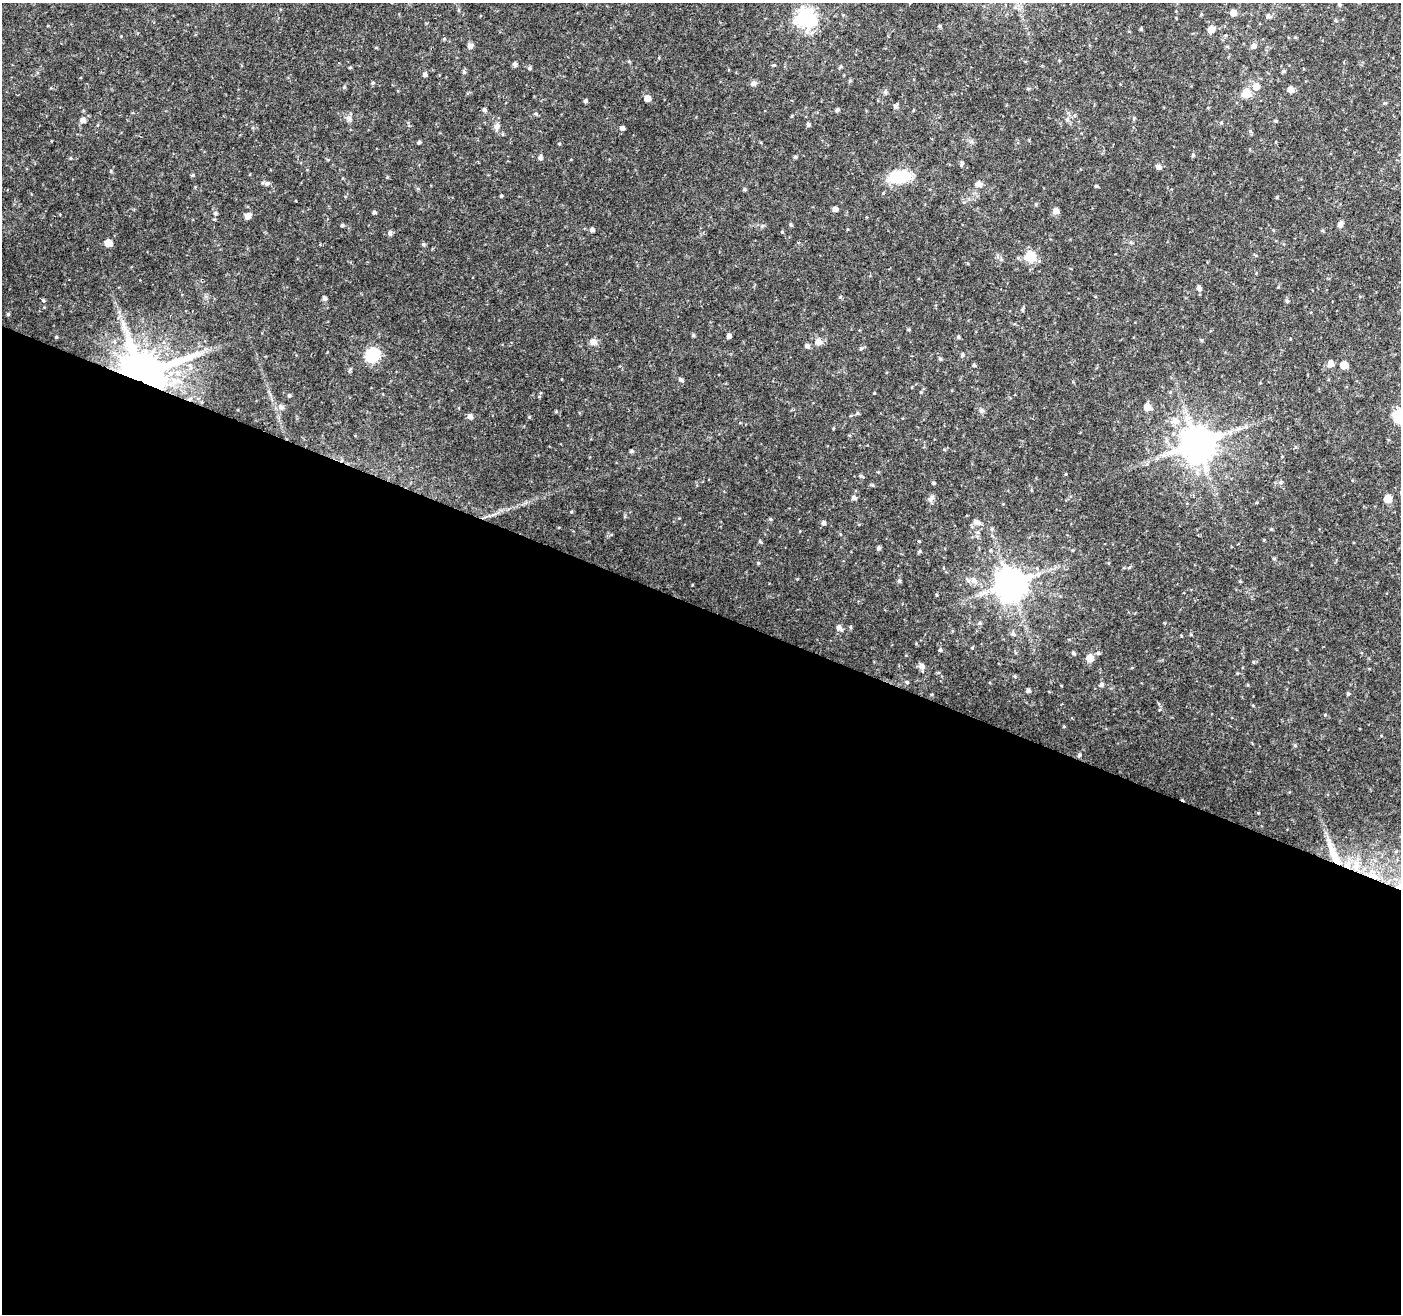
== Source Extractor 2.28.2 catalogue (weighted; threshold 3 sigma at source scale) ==
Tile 14 of 4 x 4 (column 2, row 4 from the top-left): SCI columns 1401-2799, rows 208-1519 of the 5604 x 5729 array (HDU 1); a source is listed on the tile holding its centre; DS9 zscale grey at full resolution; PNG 1403 x 1316 px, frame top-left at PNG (2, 3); no overlay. Shown black and unused: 54% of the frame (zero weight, under 2 of 3 exposures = <1% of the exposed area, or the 3 px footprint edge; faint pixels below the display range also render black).
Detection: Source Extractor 2.28.2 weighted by HDU 2 'WHT'; one run over the whole footprint, this tile lists its part. Background 0.04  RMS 0.0064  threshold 0.0289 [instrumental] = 3 sigma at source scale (4.5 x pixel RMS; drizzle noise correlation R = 1.50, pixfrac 1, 0.0396/0.0396 arcsec/px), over >= 5 px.
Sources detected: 146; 1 cosmic-ray / hot-pixel residue — not listed; the other 145 listed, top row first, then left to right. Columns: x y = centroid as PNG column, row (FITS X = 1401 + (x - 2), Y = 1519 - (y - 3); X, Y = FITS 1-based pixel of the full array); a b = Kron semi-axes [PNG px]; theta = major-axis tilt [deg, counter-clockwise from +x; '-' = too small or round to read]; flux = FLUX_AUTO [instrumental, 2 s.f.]
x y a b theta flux
1339 4 5 4 - 0.81
458 10 6 4 90 0.71
1233 13 5 5 - 4.5
1268 16 6 5 - 1.7
805 18 7 7 - 260
1335 20 5 3 - 0.65
939 26 5 3 - 0.74
1211 30 6 5 - 6.1
444 39 5 3 - 0.6
470 46 7 6 - 2.2
1253 46 7 6 - 2.3
515 64 5 4 - 1.6
774 65 4 3 - 0.58
350 67 4 3 - 0.66
841 67 6 3 0 0.76
529 68 5 4 - 1.1
1283 71 5 4 - 0.96
464 72 5 4 - 1.2
425 74 5 4 - 1.6
850 81 5 4 - 0.65
373 83 5 4 - 0.72
753 83 8 7 - 1.6
1256 86 7 6 - 5.3
344 87 6 4 45 0.79
1028 89 5 3 - 0.63
1291 89 5 5 - 5.1
885 92 5 5 - 1.1
1246 93 6 5 - 19
647 98 5 5 - 5.1
585 101 4 4 - 1.1
895 106 5 5 - 1.3
484 110 5 5 - 1.3
837 110 5 5 - 1
536 114 5 3 - 0.78
349 118 8 5 -45 1.7
83 120 6 5 - 3
1067 120 6 5 - 1.2
1276 121 5 4 - 0.68
808 124 5 4 - 1.2
497 126 9 7 88 2.4
622 128 5 5 - 1.8
419 142 4 4 - 0.97
1193 155 5 4 - 1
795 157 4 4 - 0.93
540 158 6 5 - 1.7
962 163 9 4 84 1.1
1159 167 6 5 - 2.2
193 175 5 4 - 0.72
900 177 27 14 8 21
267 183 7 6 - 1.5
978 184 8 6 -18 2.6
1096 186 4 4 - 0.65
744 189 5 4 - 0.81
501 196 4 3 - 0.67
1277 197 5 3 - 0.54
1036 204 5 4 - 0.65
835 209 6 4 3 2.5
1056 211 5 5 - 4.5
374 212 5 4 - 1
215 213 5 5 - 0.96
248 216 9 6 51 2.9
214 219 5 3 - 0.55
1340 224 7 6 - 2.4
342 225 4 4 - 0.78
791 225 5 4 - 0.78
592 230 5 4 - 1.8
390 233 6 5 - 1.6
108 243 5 5 - 11
423 244 5 5 - 0.89
1030 256 10 9 - 15
1001 259 5 4 - 0.93
1199 288 7 5 -80 2.1
840 297 4 4 - 0.73
324 298 5 4 - 1.6
43 300 5 3 - 0.64
1287 301 5 5 - 0.93
1022 310 5 4 - 0.74
8 314 5 4 - 0.73
909 330 5 3 - 0.58
693 335 4 4 - 0.95
728 336 6 4 81 1.8
56 337 4 4 - 0.57
958 337 5 4 - 0.79
1201 340 5 4 - 0.66
114 341 6 4 -90 1.1
593 342 9 8 - 3.1
818 342 9 9 - 3
807 346 5 5 - 2
373 355 12 11 - 25
962 355 5 4 - 0.96
940 359 5 4 - 0.86
1330 364 6 5 - 4.5
974 365 4 4 - 0.88
1344 365 5 5 - 11
142 374 12 10 -7 3600
680 379 6 5 - 1.3
921 392 4 4 - 0.55
874 393 4 2 - 0.41
289 395 5 4 - 0.79
281 407 8 6 -41 1.9
1147 407 5 5 - 8.1
982 411 7 4 0 1.1
857 413 5 4 - 0.82
470 416 7 7 - 1.9
1399 416 10 9 - 28
1197 444 11 10 - 1600
631 451 5 4 - 1
1280 482 5 5 - 1
933 483 4 3 - 0.81
854 498 5 5 - 1.7
931 498 11 5 50 2
1388 499 5 5 - 13
770 519 5 4 - 0.73
823 523 5 5 - 1.5
978 523 9 6 -26 2.7
992 529 5 5 - 0.9
1271 529 4 4 - 0.65
760 541 6 4 -54 0.74
919 541 3 3 - 0.81
878 548 5 4 - 1.4
920 551 5 4 - 0.86
974 580 9 7 -54 3.5
899 581 5 4 - 1.1
1011 584 9 9 - 1200
936 595 5 3 - 0.59
979 623 5 5 - 0.93
850 627 5 3 - 0.75
839 628 7 5 -46 2.9
1013 634 6 5 - 1.5
940 650 4 4 - 0.9
1073 653 5 4 - 1.2
1098 653 5 4 - 0.91
1090 658 5 5 - 10
1253 662 5 3 - 0.55
922 666 6 6 - 3.3
907 682 5 5 - 0.94
1101 685 5 5 - 1.5
1028 691 5 4 - 1.6
1348 693 5 4 - 0.8
1325 715 4 3 - 0.74
1080 755 5 4 - 0.87
1258 813 3 3 - 0.43
1334 854 42 9 -67 14
1356 866 17 8 84 7.6
1372 875 11 5 24 3.9
Overlapping masked pixels (flux is a lower limit): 4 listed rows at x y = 142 374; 1334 854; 1356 866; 1372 875
Isophote crosses this tile's border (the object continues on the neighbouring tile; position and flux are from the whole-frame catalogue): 1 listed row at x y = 1399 416
Unlisted compact peaks at least as high as the median listed source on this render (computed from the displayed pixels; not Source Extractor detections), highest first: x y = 529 417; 861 476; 1295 745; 872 485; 1141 29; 782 232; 111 171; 571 512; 559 144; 861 348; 692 585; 1064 726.